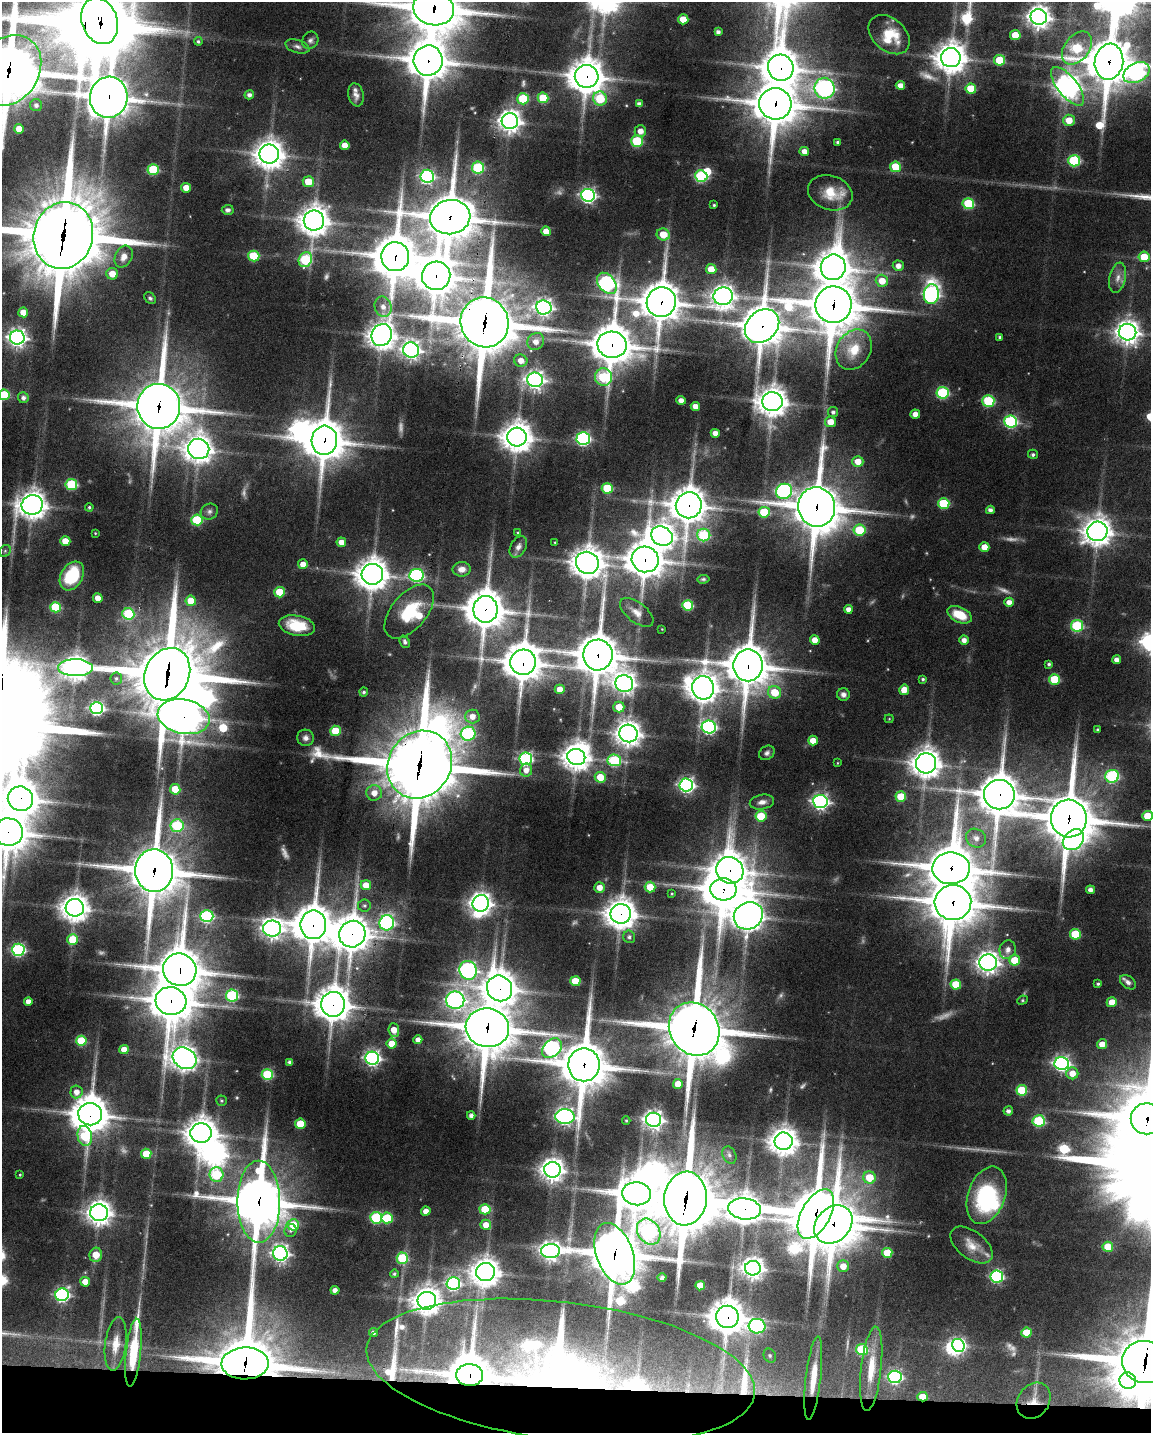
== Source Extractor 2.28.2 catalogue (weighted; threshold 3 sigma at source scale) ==
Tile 11 of 4 x 3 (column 3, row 3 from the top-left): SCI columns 2300-3448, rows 219-1649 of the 4597 x 4619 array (HDU 1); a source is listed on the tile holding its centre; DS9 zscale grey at full resolution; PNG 1153 x 1435 px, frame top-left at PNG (2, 2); each listed source drawn as its Kron ellipse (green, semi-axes under 4 px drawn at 4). Shown black and unused: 3% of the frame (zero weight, under 5 of 9 exposures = <1% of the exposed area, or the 3 px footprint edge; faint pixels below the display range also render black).
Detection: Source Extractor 2.28.2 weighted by HDU 2 'WHT'; one run over the whole footprint, this tile lists its part. Background 0.0546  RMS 0.0042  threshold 0.0172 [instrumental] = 3 sigma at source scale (4.09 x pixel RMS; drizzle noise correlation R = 1.36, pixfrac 0.8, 0.05/0.05 arcsec/px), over >= 5 px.
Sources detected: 405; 33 too faint to see at this stretch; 8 inside a brighter object's white glare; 1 long thin detection or spike segment (spike, bleed or trail) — neither listed nor drawn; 13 inside a brighter listed object's ellipse — not listed separately; the other 350 listed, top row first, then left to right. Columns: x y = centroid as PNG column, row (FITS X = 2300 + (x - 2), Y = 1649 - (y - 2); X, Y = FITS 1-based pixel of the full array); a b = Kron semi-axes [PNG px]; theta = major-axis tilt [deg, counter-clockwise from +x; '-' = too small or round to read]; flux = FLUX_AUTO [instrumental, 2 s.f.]
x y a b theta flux
434 8 20 17 -12 1900
1039 17 8 8 - 320
683 19 5 5 - 8
100 21 23 17 -70 3500
718 32 4 4 - 1.4
889 35 23 16 -41 11
1015 35 5 5 - 11
310 40 9 7 60 1.5
198 41 4 4 - 0.68
297 46 12 6 -18 1.7
1077 48 18 12 52 32
951 58 10 9 - 700
999 60 5 5 - 15
428 61 15 14 - 1200
1109 62 18 14 81 1700
781 68 13 12 - 930
9 70 37 30 56 2200
1136 73 14 9 27 83
587 76 12 11 - 840
900 85 5 4 - 3.5
1068 86 23 9 -51 360
825 88 10 10 - 200
971 89 5 5 - 13
249 95 5 4 - 1.5
356 95 11 7 -78 2.2
109 97 20 18 78 1500
543 98 5 5 - 15
600 98 7 6 - 18
523 99 5 5 - 23
639 104 4 4 - 1.6
775 104 16 15 - 1500
36 105 6 6 - 1.5
1069 120 6 5 - 6.8
510 121 8 8 - 330
19 129 5 5 - 5.8
640 131 6 5 - 3.4
637 141 6 5 - 29
837 142 3 3 - 0.7
345 145 5 4 - 4.1
804 151 5 4 - 3.2
269 154 10 9 - 570
1074 161 6 5 - 40
895 167 5 5 - 14
478 168 6 6 - 33
153 170 5 5 - 24
427 176 7 6 - 81
701 176 6 6 - 49
308 182 5 5 - 9.6
186 188 5 5 - 4.6
830 193 23 17 -19 10
588 195 7 6 - 120
968 204 6 5 - 27
714 205 3 3 - 0.47
228 210 6 5 - 1.2
450 217 20 17 11 1700
314 221 10 10 - 600
546 231 5 4 - 4.8
663 234 7 6 - 8.4
63 235 33 29 74 3800
254 256 5 5 - 19
124 257 11 8 63 3.6
395 257 14 14 - 1500
1144 257 5 5 - 10
305 260 8 6 57 38
898 266 5 5 - 2.5
833 267 13 12 - 900
711 269 5 5 - 6.8
112 274 6 5 - 5.8
436 276 14 14 - 960
1118 278 15 8 78 3.1
882 281 6 6 - 6.2
607 283 12 8 -51 110
931 294 10 7 83 110
723 296 9 9 - 350
150 298 6 5 - 0.88
661 302 15 14 - 1100
833 305 18 18 - 1900
383 307 10 8 -76 3
544 307 8 7 - 180
23 312 5 5 - 5.8
485 322 25 24 - 2500
762 326 19 15 42 1400
1128 332 9 8 - 350
382 335 11 10 - 500
1000 337 3 3 - 0.74
17 338 7 7 - 220
536 341 9 8 - 3.5
612 345 14 13 - 1200
411 350 8 7 - 210
854 350 21 17 58 12
521 361 7 6 - 3.4
603 377 9 8 - 31
535 380 8 7 - 200
942 393 6 6 - 42
4 395 5 5 - 20
23 398 5 5 - 1.5
681 400 4 4 - 2.6
988 401 6 5 - 34
772 402 10 9 - 560
159 406 22 21 - 1900
695 406 4 4 - 3.1
833 412 5 5 - 1.2
915 414 5 4 - 3.1
831 422 5 5 - 5.6
1011 422 6 6 - 65
715 433 4 4 - 3
517 437 9 9 - 680
583 438 6 6 - 87
324 440 14 13 - 1300
199 449 11 10 - 530
1033 454 5 4 - 0.96
858 461 5 5 - 5.4
71 484 6 5 - 32
607 488 5 5 - 20
784 491 8 7 - 89
944 503 5 5 - 24
32 505 10 10 - 510
689 505 13 12 - 860
89 507 4 4 - 0.61
817 507 20 18 -77 1700
990 510 4 4 - 1.7
209 512 9 8 - 1.4
764 512 6 5 - 17
197 520 5 5 - 24
859 530 6 5 - 22
1097 531 10 9 - 520
95 533 3 2 - 0.32
518 533 4 3 - 0.4
704 535 6 6 - 35
662 536 11 9 -27 410
65 541 5 5 - 6.6
341 542 5 4 - 3.6
555 542 3 2 - 0.39
518 547 11 7 60 2.1
984 547 5 5 - 5.3
5 551 6 5 - 0.76
645 559 13 12 - 900
587 563 12 11 - 690
303 564 5 5 - 4.1
462 569 9 7 1 2.7
372 574 10 10 - 700
416 575 7 6 - 83
72 576 15 11 58 22
703 579 6 4 6 0.69
279 592 5 5 - 11
98 598 5 4 - 3.6
191 601 5 5 - 7.7
1009 602 5 4 - 2.7
688 605 5 5 - 27
55 607 5 5 - 19
486 609 13 12 - 1200
848 609 4 4 - 2.4
409 611 32 17 50 18
637 612 19 10 -38 3.7
128 614 6 6 - 30
960 615 13 7 -25 9.4
297 626 18 10 -11 12
1077 626 6 6 - 41
662 629 2 2 - 0.21
815 640 5 4 - 4.4
964 640 5 4 - 2.3
405 642 6 5 - 1
598 655 15 14 - 1400
1117 660 4 4 - 2.5
523 662 13 12 - 1100
1049 664 3 3 - 0.79
748 665 16 14 -89 1500
76 668 17 8 -1 410
167 674 27 22 65 2800
116 678 6 6 - 0.92
923 679 4 3 - 0.66
1054 679 5 5 - 20
624 684 9 8 - 240
703 688 11 11 - 590
560 689 5 4 - 4.9
904 690 5 5 - 5
364 692 4 4 - 0.81
775 692 6 6 - 11
843 695 6 6 - 1.6
619 707 5 5 - 7.3
97 708 6 6 - 93
472 716 7 7 - 3.7
184 717 26 17 -12 850
889 719 4 4 - 0.37
709 727 7 6 - 98
1098 730 3 3 - 0.79
335 731 5 5 - 12
628 733 9 9 - 410
468 734 7 7 - 50
306 738 8 8 - 1.9
813 741 5 5 - 5.9
767 753 8 6 38 1.3
576 757 9 8 - 500
526 759 6 6 - 72
614 760 7 6 - 41
837 763 4 2 - 0.29
926 763 10 10 - 580
420 765 35 31 56 3100
526 770 6 6 - 3.5
1112 776 7 6 - 52
600 777 5 5 - 8.4
686 785 7 6 - 130
175 789 5 5 - 11
374 793 8 8 - 4
999 795 15 15 - 1400
901 797 5 5 - 15
20 799 13 12 - 910
762 802 12 7 11 2.6
820 802 7 6 - 150
761 816 5 5 - 17
1148 816 5 5 - 11
1069 819 19 18 - 2100
177 826 7 6 - 36
8 832 15 13 -15 1300
976 838 10 9 - 3.2
1073 840 12 9 44 110
951 868 19 16 1 1600
730 870 14 13 - 790
154 871 21 19 -88 1800
366 885 5 5 - 6.3
599 887 5 5 - 4.1
650 887 5 5 - 8.5
723 889 13 11 -5 1400
1090 890 4 4 - 2
672 894 3 2 - 0.37
953 902 18 17 - 1700
481 903 8 8 - 340
364 906 6 6 - 1.1
75 908 9 8 - 500
621 914 10 10 - 610
207 916 6 6 - 57
748 916 15 13 29 630
387 923 7 7 - 75
313 925 14 13 - 1100
272 929 9 8 - 280
352 934 13 13 - 890
1075 934 5 5 - 21
629 937 6 6 - 1.1
73 940 5 5 - 15
18 950 6 6 - 74
1008 950 9 8 - 2.2
1015 960 5 5 - 11
988 962 9 8 - 300
180 970 17 16 - 1500
468 970 9 8 - 140
575 981 5 5 - 12
1128 982 9 6 -38 1.6
1098 984 3 3 - 0.64
956 985 5 5 - 16
500 988 13 12 - 780
232 996 6 6 - 47
455 1000 9 8 - 180
1022 1000 5 4 - 0.53
28 1001 4 4 - 2.9
171 1001 15 14 - 1200
1112 1002 5 5 - 6.8
333 1004 12 12 - 890
487 1028 22 19 -10 1700
694 1029 27 24 -56 2200
394 1030 7 5 -85 5.4
418 1040 4 4 - 3
81 1041 5 5 - 22
392 1044 5 5 - 7.2
1102 1044 5 5 - 4.4
552 1048 11 8 44 100
124 1050 5 4 - 4.3
185 1058 12 10 -34 430
372 1058 7 6 - 140
290 1062 4 4 - 1.4
1062 1063 7 6 - 140
584 1065 16 16 - 1800
1072 1073 6 6 - 4.8
267 1075 5 5 - 30
678 1084 5 5 - 6.4
1022 1090 5 5 - 21
76 1092 6 6 - 2.9
222 1101 5 5 - 0.6
1008 1111 5 4 - 1.7
90 1114 12 11 - 1000
471 1116 4 4 - 1.7
565 1117 10 7 0 160
1147 1119 16 15 - 1700
654 1120 7 7 - 220
626 1121 4 3 - 0.55
1039 1121 6 6 - 38
300 1124 5 5 - 10
201 1133 10 10 - 650
85 1136 10 7 -80 24
784 1141 9 8 - 500
146 1154 5 5 - 11
729 1155 9 6 -63 1.3
552 1170 8 8 - 370
20 1175 3 2 - 0.38
216 1175 7 7 - 32
869 1178 6 6 - 12
636 1194 14 11 -6 720
987 1195 30 18 70 36
686 1199 27 21 85 2500
259 1202 41 21 -89 1900
485 1209 5 5 - 15
745 1209 16 10 -7 640
426 1211 4 4 - 3.2
99 1213 9 8 - 390
816 1214 27 14 61 2200
376 1218 6 5 - 39
387 1218 6 5 - 22
293 1225 6 6 - 11
486 1225 5 5 - 3.9
833 1225 21 17 44 1500
291 1231 6 6 - 1.1
649 1232 14 10 -57 91
972 1245 24 13 -37 5.9
1108 1247 5 5 - 11
550 1251 9 7 3 240
280 1253 7 7 - 170
887 1253 5 5 - 9.3
615 1254 32 18 -70 1800
96 1255 7 6 - 7
402 1258 5 5 - 27
843 1266 6 6 - 4.4
753 1268 8 7 - 310
486 1272 9 9 - 520
394 1274 4 4 - 0.78
997 1276 6 6 - 66
662 1278 4 3 - 0.84
85 1282 5 5 - 4.7
453 1283 6 6 - 97
700 1286 5 5 - 8
335 1290 4 4 - 2.3
62 1295 6 6 - 96
427 1301 9 9 - 530
727 1317 11 11 - 810
757 1326 8 7 - 76
373 1333 4 4 - 1.8
1027 1333 5 5 - 13
116 1344 27 10 83 6.5
958 1345 7 6 - 88
862 1350 6 5 - 32
133 1353 34 7 84 21
770 1356 7 6 - 0.87
1145 1362 23 21 -7 2700
245 1363 23 16 1 2100
871 1369 42 10 84 12
561 1371 195 69 -7 380
470 1375 13 11 -3 1200
895 1377 7 6 - 86
813 1378 42 7 83 11
1128 1381 8 8 - 280
922 1397 5 4 - 7.5
1034 1401 19 15 53 5.9
Overlapping masked pixels (flux is a lower limit): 67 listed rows (the first 20) at x y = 434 8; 100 21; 428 61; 1109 62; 781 68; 9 70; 587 76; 109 97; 775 104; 450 217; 63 235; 395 257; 436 276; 661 302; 833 305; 485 322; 762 326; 612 345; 159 406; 324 440
Isophote crosses this tile's border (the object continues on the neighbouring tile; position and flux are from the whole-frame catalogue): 13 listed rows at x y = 434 8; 1039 17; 100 21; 1109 62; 9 70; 1136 73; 63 235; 4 395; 20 799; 1148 816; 8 832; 1147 1119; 1145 1362
Unlisted compact peaks at least as high as the median listed source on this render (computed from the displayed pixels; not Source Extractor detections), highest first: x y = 965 16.